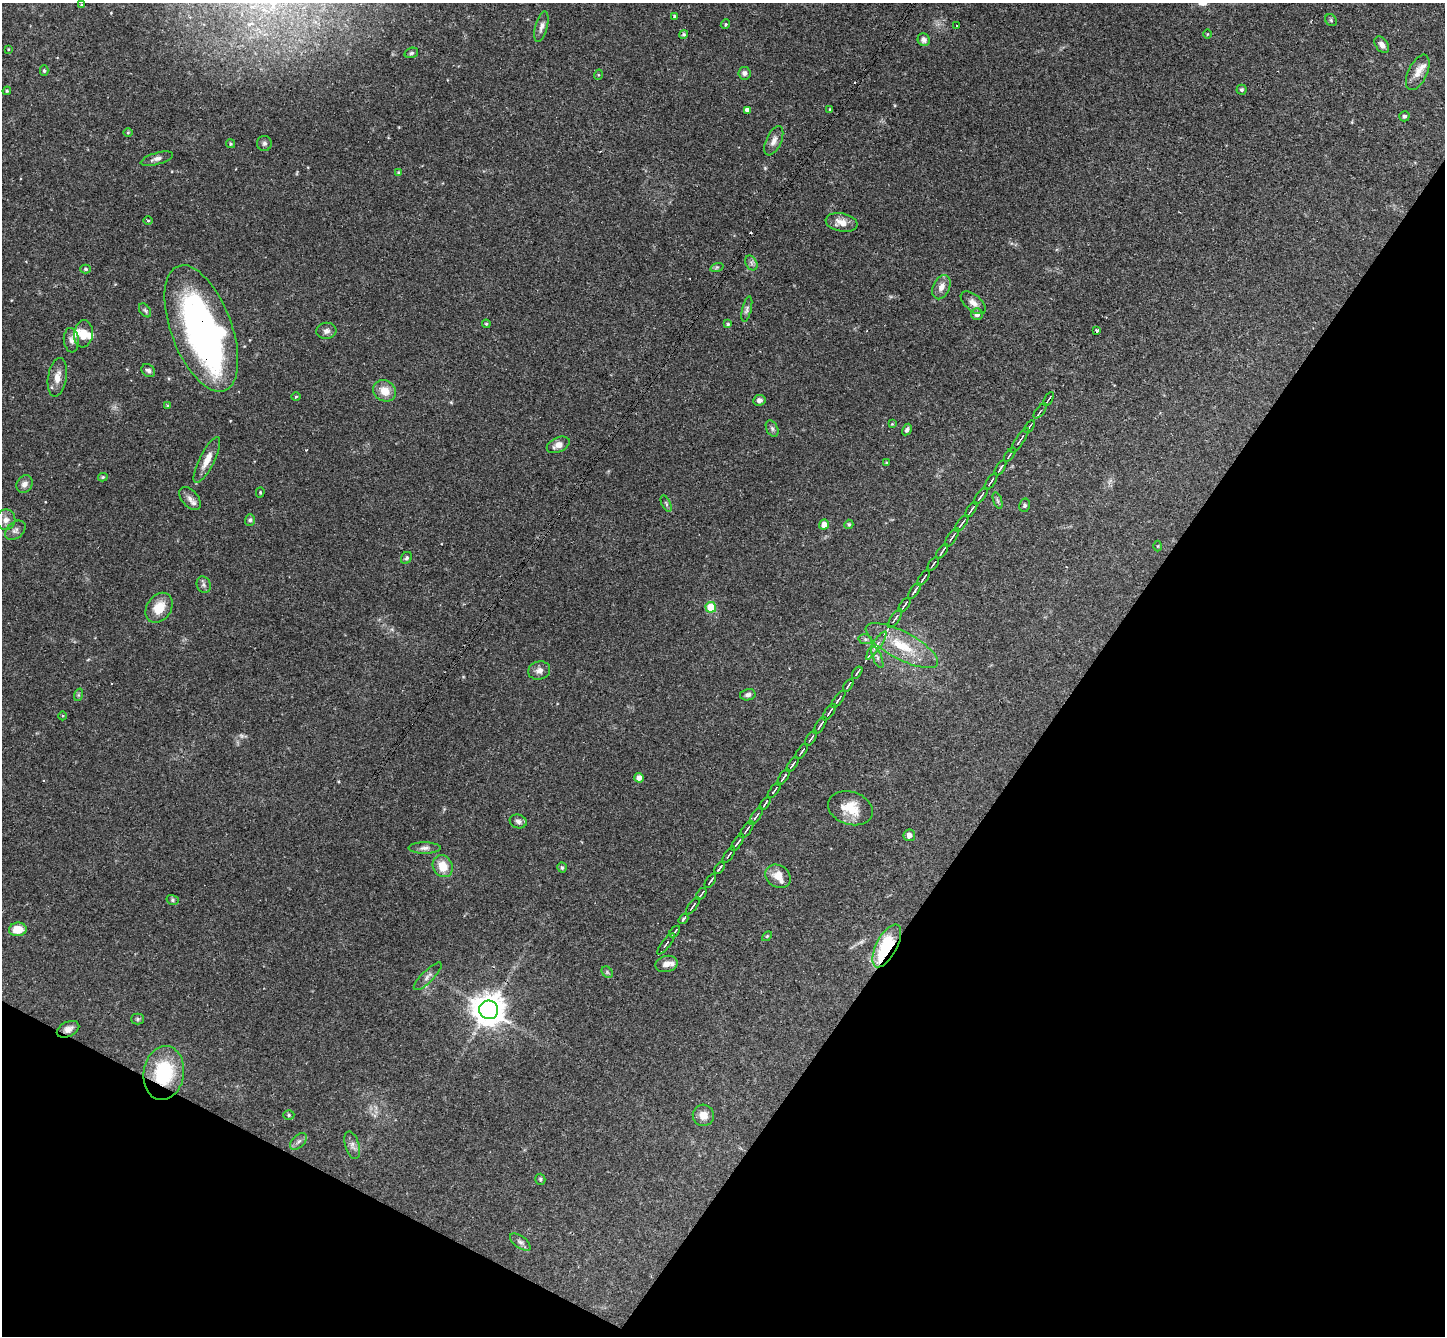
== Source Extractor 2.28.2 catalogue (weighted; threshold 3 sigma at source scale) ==
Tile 15 of 4 x 4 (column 3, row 4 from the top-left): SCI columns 2925-4367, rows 337-1670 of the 5846 x 5873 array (HDU 1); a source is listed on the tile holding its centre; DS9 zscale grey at full resolution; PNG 1447 x 1338 px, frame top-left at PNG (2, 3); each listed source drawn as its Kron ellipse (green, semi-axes under 4 px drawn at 4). Shown black and unused: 31% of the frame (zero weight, under 3 of 4 exposures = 6% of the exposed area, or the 3 px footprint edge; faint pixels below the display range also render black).
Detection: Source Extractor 2.28.2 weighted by HDU 2 'WHT'; one run over the whole footprint, this tile lists its part. Background 0.0589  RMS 0.0036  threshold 0.0164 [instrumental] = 3 sigma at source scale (4.5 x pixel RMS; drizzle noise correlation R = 1.50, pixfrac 1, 0.05/0.05 arcsec/px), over >= 5 px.
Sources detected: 159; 2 too faint to see at this stretch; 1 inside a brighter object's white glare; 3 cosmic-ray / hot-pixel residue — neither listed nor drawn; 8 inside a brighter listed object's ellipse — not listed separately; the other 145 listed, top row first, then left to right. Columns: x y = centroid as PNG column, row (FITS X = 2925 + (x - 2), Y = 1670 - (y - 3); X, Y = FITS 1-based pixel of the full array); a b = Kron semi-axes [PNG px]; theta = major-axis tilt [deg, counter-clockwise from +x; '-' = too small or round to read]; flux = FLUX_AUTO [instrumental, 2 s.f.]
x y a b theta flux
81 5 4 3 - 0.35
675 16 3 3 - 0.6
1331 20 6 5 - 0.57
725 24 5 4 - 0.49
957 26 3 3 - 0.7
541 27 15 6 75 1.7
684 34 4 4 - 0.55
1207 34 4 3 - 0.27
924 40 6 6 - 1.5
1382 45 9 6 -54 1.9
8 49 4 3 - 0.29
411 53 7 5 18 0.7
44 71 5 4 - 0.55
1418 72 19 9 65 3.4
744 73 6 6 - 1.2
598 75 5 3 - 0.36
1241 90 5 5 - 0.65
7 91 4 3 - 0.41
747 110 4 4 - 1.3
830 110 3 3 - 0.5
1404 116 5 5 - 0.8
128 133 5 3 - 0.32
774 141 16 7 65 2.1
264 143 7 7 - 1
230 144 5 4 - 0.49
157 159 16 6 15 1.7
399 172 3 3 - 0.51
148 220 5 3 - 0.37
842 222 16 9 -11 3.8
751 263 8 5 -60 1
717 267 7 4 19 0.57
85 269 5 4 - 0.64
941 287 13 8 65 2.7
973 303 15 8 -41 2.3
747 309 13 4 77 1.1
145 310 8 5 -54 0.7
977 314 6 6 - 1.5
486 324 4 3 - 0.44
728 324 4 4 - 0.52
201 328 67 30 -70 120
326 331 10 8 7 1.5
1097 331 3 3 - 3.1
83 334 13 9 84 3.6
71 340 12 7 -84 1.7
148 371 7 6 - 1
57 377 19 9 81 3.8
385 391 12 10 -31 4.7
296 397 4 3 - 0.35
1049 399 8 2 59 0.54
759 400 6 5 - 1.3
168 406 3 3 - 0.41
1040 411 9 3 51 0.64
892 424 4 3 - 0.28
1029 426 7 2 55 0.58
772 429 9 5 -63 0.91
907 430 6 4 61 0.88
1020 441 15 2 56 0.88
558 445 12 7 24 2.6
1010 455 8 2 54 0.66
207 460 25 7 63 4.1
886 463 4 2 - 0.28
1000 468 8 3 57 0.77
103 477 5 4 - 0.51
991 481 9 2 56 0.76
24 484 9 7 56 1.9
260 492 5 4 - 0.4
981 496 10 2 54 0.7
190 498 13 8 -49 1.8
998 501 9 3 -71 0.71
666 504 8 4 -64 0.69
1024 505 6 5 - 0.86
971 510 9 2 57 0.78
6 520 10 9 - 2.3
250 520 5 5 - 0.64
962 523 9 2 54 0.7
849 524 4 4 - 0.69
824 525 5 5 - 2.9
15 530 11 8 41 1.5
952 537 11 2 56 0.72
1158 546 5 3 - 0.31
942 551 8 2 55 0.79
406 558 6 5 - 0.72
933 564 7 2 55 0.62
923 578 9 2 53 0.64
204 585 8 6 -68 1
914 591 9 2 56 0.87
904 605 8 2 53 0.72
711 607 5 5 - 11
159 608 16 12 55 6.7
895 618 11 3 56 0.87
865 639 7 5 -12 0.63
876 645 17 4 55 1.8
902 646 40 13 -28 13
877 657 11 4 -66 0.98
539 670 11 9 17 1.9
857 673 7 2 55 0.61
848 685 7 2 55 0.6
78 695 6 4 72 0.54
748 695 8 5 11 1.1
838 699 10 2 53 0.72
829 712 9 2 55 0.65
63 716 4 3 - 0.31
820 725 10 2 57 0.75
811 738 9 2 57 0.79
802 751 9 2 55 0.69
793 764 8 2 55 0.75
783 777 9 2 55 0.85
639 778 5 4 - 2
774 790 9 2 53 0.68
765 803 7 2 54 0.6
850 808 23 16 -18 8.1
756 816 10 2 55 0.74
518 821 8 7 - 1.3
747 829 10 2 54 0.7
909 835 6 5 - 1.8
738 842 9 2 55 0.69
424 848 16 5 1 1.5
729 855 9 2 55 0.58
443 866 11 9 -62 5.7
562 867 5 4 - 0.65
720 868 7 2 54 0.77
778 876 13 11 -37 4.2
710 881 8 2 54 0.68
701 894 7 2 54 0.62
173 900 6 5 - 0.64
693 906 10 2 54 0.64
683 919 6 3 56 0.77
18 929 9 6 7 5.9
675 932 7 2 53 0.63
767 936 6 3 45 0.38
666 944 13 3 53 0.98
887 946 23 10 62 23
667 964 11 8 14 2.4
607 972 6 5 - 0.6
428 976 19 6 44 1.6
489 1010 9 9 - 650
137 1019 6 5 - 0.58
68 1029 12 7 26 2.2
164 1073 27 20 81 23
289 1115 5 5 - 0.54
703 1115 11 10 - 3.1
298 1141 10 6 44 1.3
352 1145 14 7 -74 1.7
540 1179 5 5 - 0.58
520 1242 12 6 -37 1.3
Overlapping masked pixels (flux is a lower limit): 4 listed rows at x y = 201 328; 887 946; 68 1029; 164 1073